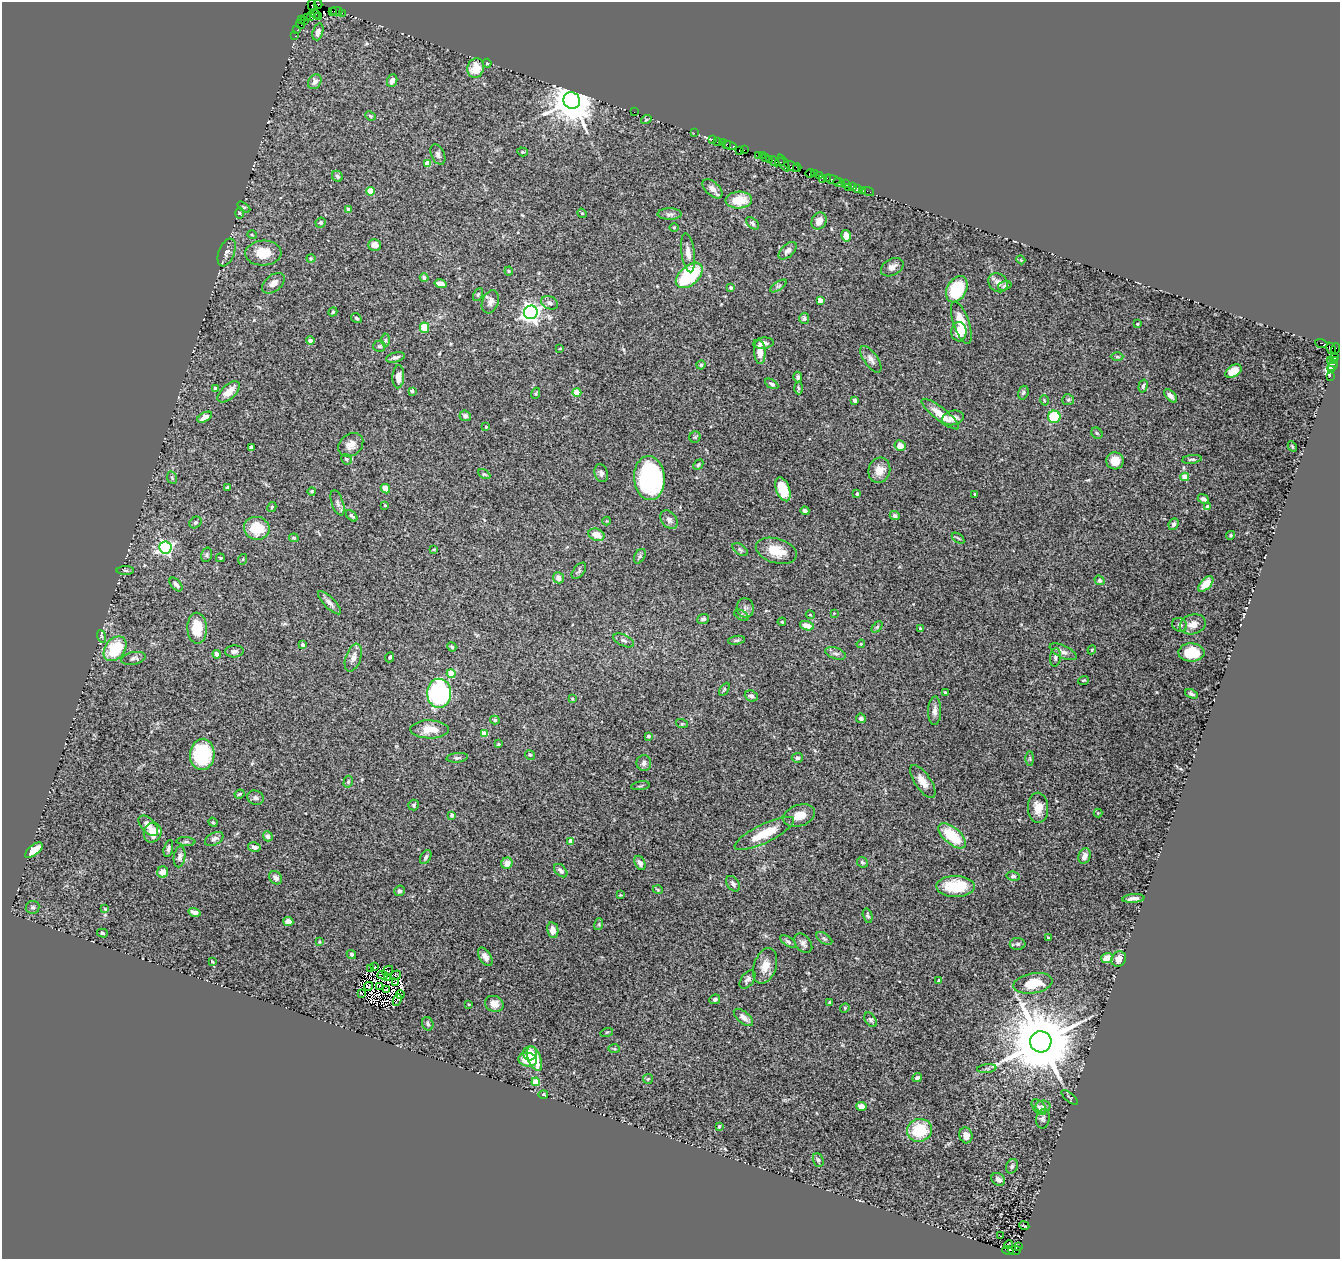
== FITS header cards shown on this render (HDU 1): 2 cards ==
NAXIS1  =                 1338
NAXIS2  =                 1257

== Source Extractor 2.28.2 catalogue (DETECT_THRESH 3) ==
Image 1338 x 1257 px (HDU 1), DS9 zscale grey, 1 PNG px = 1 image px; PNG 1342 x 1261 px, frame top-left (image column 1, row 1257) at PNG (2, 2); each listed source drawn as its Kron ellipse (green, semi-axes under 4 px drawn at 4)
Background 5.12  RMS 0.068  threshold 0.203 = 3 sigma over >= 5 px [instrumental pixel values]
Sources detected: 360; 3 with non-positive FLUX_AUTO (blend fragments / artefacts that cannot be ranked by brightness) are neither listed nor drawn; the other 357 listed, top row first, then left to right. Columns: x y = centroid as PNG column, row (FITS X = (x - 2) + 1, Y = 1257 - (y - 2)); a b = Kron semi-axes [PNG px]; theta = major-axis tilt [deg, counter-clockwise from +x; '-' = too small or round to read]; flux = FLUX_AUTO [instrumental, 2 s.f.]
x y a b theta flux
318 4 4 3 - 300
312 6 6 3 -79 230
332 11 3 2 - 220
336 11 6 2 0 530
342 13 2 2 - 85
315 14 6 4 -40 500
318 16 4 2 - 330
307 17 2 2 - 170
311 17 2 2 - 150
301 20 3 2 - 150
305 20 4 3 - 460
300 24 5 2 - 270
297 30 2 2 - 140
318 32 9 5 73 24
295 36 2 2 - 92
487 63 4 4 - 6.1
476 68 10 8 75 53
392 81 6 5 - 25
315 82 8 6 58 20
572 101 8 8 - 17000
634 112 2 2 - 61
370 116 5 4 - 6.2
646 120 5 3 - 4.3
694 133 2 2 - 120
712 139 2 2 - 140
718 141 3 2 - 470
722 142 2 2 - 180
727 144 3 2 - 320
730 146 7 3 -10 670
739 150 3 3 - 420
744 150 2 2 - 120
522 152 5 4 - 5.9
438 154 11 6 -65 14
758 156 3 2 - 280
762 156 2 2 - 190
765 158 3 2 - 300
769 160 4 2 - 440
774 161 5 3 - 1100
780 162 4 2 - 860
428 163 4 4 - 59
784 163 9 3 -61 1100
792 166 8 3 -27 1100
797 168 4 3 - 660
810 173 4 3 - 870
815 174 3 2 - 250
819 175 3 3 - 550
337 176 6 5 - 8.8
822 178 3 2 - 770
827 178 2 2 - 430
832 179 8 3 -19 810
839 182 6 3 -4 740
845 184 2 2 - 84
848 187 2 2 - 210
853 187 4 3 - 290
857 188 3 2 - 160
712 189 12 6 -42 25
862 190 2 2 - 180
371 191 4 4 - 100
868 191 6 2 -18 92
739 200 13 8 2 94
244 207 7 3 -33 5.1
348 209 4 3 - 16
239 213 6 4 -89 5.9
582 213 5 4 - 5.5
670 214 12 6 1 15
819 221 9 7 63 37
321 223 5 5 - 9.8
752 223 8 4 -43 9
674 227 5 3 - 3.9
252 235 5 3 - 4.1
846 236 6 4 -76 39
375 245 6 6 - 33
787 251 11 6 44 19
227 252 14 8 68 22
263 253 18 12 3 93
688 253 19 7 -82 35
311 258 4 4 - 4.9
1021 260 4 3 - 3.7
892 267 12 8 29 29
509 271 4 4 - 4.6
689 275 16 9 41 360
424 278 4 4 - 9.2
273 283 13 8 39 29
998 283 10 8 -46 24
440 284 6 4 -14 26
778 286 9 3 33 9.5
1005 286 7 4 16 9.6
731 287 4 4 - 10
957 289 14 9 62 250
478 295 7 4 63 6.7
820 300 4 4 - 34
490 302 12 8 70 25
550 303 9 6 -24 16
333 312 5 4 - 6.6
531 312 7 6 - 2300
356 318 5 4 - 8.9
804 318 5 5 - 8.4
961 323 22 7 -71 86
1137 324 4 4 - 4.2
425 328 5 4 - 100
959 332 10 7 89 52
385 340 6 4 90 7.3
310 341 4 4 - 21
763 343 10 5 5 23
1321 343 6 3 -20 2300
379 346 6 5 - 8.7
560 348 3 2 - 2.7
1331 349 7 3 -63 490
1335 349 5 3 - 210
760 352 12 5 -87 53
395 357 9 4 13 13
1117 357 6 4 -2 6.9
1334 357 5 4 - 1700
871 359 15 6 -55 24
1331 361 4 3 - 490
1335 361 3 3 - 760
701 365 4 4 - 7.5
1332 366 6 3 48 1200
1331 370 3 3 - 680
1233 371 9 5 32 66
1330 376 3 2 - 91
398 377 11 6 88 36
798 377 5 4 - 11
772 384 7 4 -29 10
1143 386 7 4 75 9.2
215 388 4 3 - 9
798 388 6 4 -87 6.4
412 391 4 4 - 5.2
229 392 14 7 42 52
577 392 4 4 - 95
536 393 6 3 72 4.7
1023 393 7 5 72 9.2
1170 396 8 4 -48 19
1044 400 5 3 - 4.1
1068 400 6 5 - 7.9
854 401 4 3 - 8.3
940 414 23 6 -38 71
465 416 5 5 - 11
205 417 8 4 29 28
1054 417 6 6 - 190
953 418 11 7 13 28
486 427 4 3 - 4.2
1097 433 6 5 - 7.3
695 437 5 5 - 6.7
351 445 13 10 38 35
900 446 5 5 - 39
1292 446 5 3 - 4.6
251 448 4 4 - 10
346 459 5 5 - 6
1192 459 10 4 7 7.9
1115 461 8 8 - 54
698 465 6 4 45 6.3
879 470 13 11 74 48
601 473 9 6 -74 14
484 474 6 4 -29 6
1185 477 4 4 - 79
172 478 6 4 -67 6.9
649 478 22 15 -85 760
227 487 3 2 - 4.7
385 489 5 4 - 54
783 489 12 6 -69 140
312 491 4 4 - 5.1
857 494 3 3 - 8.2
975 494 3 3 - 5.2
1203 499 6 4 -23 13
337 503 13 6 -71 16
385 505 4 3 - 4.9
272 507 5 3 - 5.7
1208 507 4 4 - 36
805 511 4 4 - 15
352 516 7 4 -45 8.7
895 516 5 4 - 14
669 520 10 7 -52 17
607 521 4 4 - 4.6
195 522 6 5 - 9.2
1173 524 6 4 65 12
257 528 13 11 -12 120
596 535 8 6 -21 48
1230 535 4 4 - 5.7
294 538 5 3 - 6.1
958 538 7 3 -37 6.2
165 547 6 6 - 1100
434 549 3 3 - 3.8
740 550 9 5 -34 9.7
776 551 21 12 -16 89
206 555 7 5 76 9.2
640 556 8 5 60 9.7
220 558 4 3 - 5.1
243 559 5 3 - 3.9
125 571 9 4 -1 7.5
579 571 9 5 52 9.7
558 578 5 5 - 25
1100 580 5 4 - 8.8
176 584 8 5 -47 12
1206 584 9 5 47 60
329 603 15 5 -45 20
745 608 10 8 -84 20
834 613 3 2 - 2.7
741 615 8 4 -31 9.4
810 615 4 4 - 5.1
703 619 6 5 - 11
782 622 4 3 - 4.1
1193 624 13 9 17 40
1180 625 8 6 -27 13
807 626 7 4 -17 39
877 627 6 4 45 7.2
197 628 15 10 -88 110
921 629 3 3 - 19
101 636 6 4 -71 6.9
624 640 11 5 -24 14
736 640 8 4 8 8.9
861 644 4 4 - 4.5
303 645 4 3 - 12
452 647 5 4 - 6.8
115 649 14 10 53 180
1092 650 4 4 - 3.7
234 651 9 6 4 15
1063 652 14 6 -25 22
1191 652 13 9 -2 150
835 653 11 5 -18 15
217 654 4 4 - 22
390 657 5 4 - 7.6
1055 657 9 5 85 12
133 658 12 6 11 16
353 658 14 7 72 30
451 674 4 4 - 120
1083 680 5 3 - 4.8
724 689 7 4 57 6.2
439 693 14 12 -88 660
945 693 3 3 - 6.4
1192 694 7 4 -22 8.8
751 696 6 5 - 13
572 699 3 2 - 3.7
935 711 14 6 88 23
861 718 5 4 - 10
495 720 5 4 - 7.1
682 724 6 4 -18 5
430 729 19 9 0 69
484 734 4 4 - 63
648 736 3 3 - 6.7
498 744 3 3 - 4.7
202 754 15 12 85 250
530 755 5 4 - 7.3
457 758 11 5 5 10
797 758 5 5 - 11
1030 758 7 4 90 5.7
644 763 8 7 - 15
923 781 19 8 -56 46
348 782 6 4 76 6.6
640 786 9 3 9 5.9
239 794 5 3 - 5.8
256 798 8 7 - 13
414 805 5 5 - 8
1038 808 15 10 -87 55
1098 813 4 4 - 4.1
452 815 4 4 - 16
799 815 16 10 20 64
213 822 5 4 - 5
148 826 12 7 -47 32
153 833 10 8 66 62
764 833 33 9 26 120
268 836 5 4 - 18
952 836 17 8 -40 180
214 839 10 6 28 16
571 841 4 4 - 43
186 842 9 4 -4 9.8
254 847 6 5 - 17
168 848 9 4 77 13
34 850 10 5 39 59
1085 856 8 6 69 26
180 857 10 5 81 18
426 857 8 5 59 8.9
862 862 6 5 - 8.9
507 863 6 5 - 33
640 863 7 5 -64 14
561 871 8 5 -45 16
163 872 5 5 - 40
1013 876 7 4 -10 8
276 878 7 6 - 19
733 884 9 6 -52 13
955 886 19 10 0 180
658 890 5 3 - 4.1
399 891 5 5 - 8.7
620 895 4 4 - 3.8
1133 898 11 3 5 23
33 907 7 6 - 10
105 909 4 3 - 3.6
194 912 6 3 -16 15
868 916 7 4 -76 9.7
288 922 5 4 - 29
599 924 6 3 73 5
553 930 8 5 -80 36
102 933 5 4 - 6.8
1048 938 3 3 - 5.3
824 939 9 5 -33 10
788 941 9 4 -37 9.4
319 942 4 3 - 5.1
803 943 11 7 -51 18
1018 944 8 6 1 13
351 954 5 4 - 8.8
485 957 10 6 -59 22
1107 958 6 5 - 51
1119 959 8 7 - 28
212 961 3 2 - 3.4
765 966 18 11 72 50
374 967 3 2 - 6.8
371 968 2 2 - 3.5
388 971 6 2 41 1
383 975 5 2 - 4.2
396 975 5 2 - 2.7
388 978 2 2 - 5.6
747 980 10 6 52 14
939 981 4 3 - 19
396 983 4 2 - 9.4
1033 983 20 10 9 120
368 986 4 2 - 5.5
379 987 3 2 - 1.3
386 989 3 2 - 5.7
361 993 3 2 - 1.6
400 995 4 3 - 17
715 999 5 4 - 12
397 1000 6 2 63 3
830 1003 3 3 - 7.7
469 1004 4 3 - 4
494 1004 9 8 - 42
845 1008 5 4 - 4.7
743 1017 11 6 -39 24
871 1020 8 5 -56 10
428 1024 7 5 -66 11
607 1032 6 4 18 4.7
1041 1042 11 10 - 50000
614 1049 6 4 -2 5.1
530 1053 7 7 - 52
535 1059 13 6 -68 100
528 1060 9 7 -9 95
987 1069 10 4 6 12
917 1078 5 4 - 11
648 1079 5 5 - 5.4
536 1082 4 4 - 110
543 1095 4 4 - 9.3
1070 1098 10 2 -41 4.5
861 1106 5 4 - 40
1043 1106 7 6 - 14
1039 1107 9 5 -51 12
1043 1119 10 7 81 14
719 1126 3 3 - 7.2
919 1130 12 11 - 170
966 1135 8 6 -76 27
818 1160 7 5 -70 10
1012 1166 7 5 70 11
998 1179 7 5 -37 20
1024 1226 5 2 - 4.2
1000 1236 3 2 - 6.8
1008 1244 4 2 - 3.4
1018 1246 2 2 - 450
1008 1250 6 3 -17 1200
1014 1250 6 3 2 1200
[3 non-positive-flux detections neither listed nor drawn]